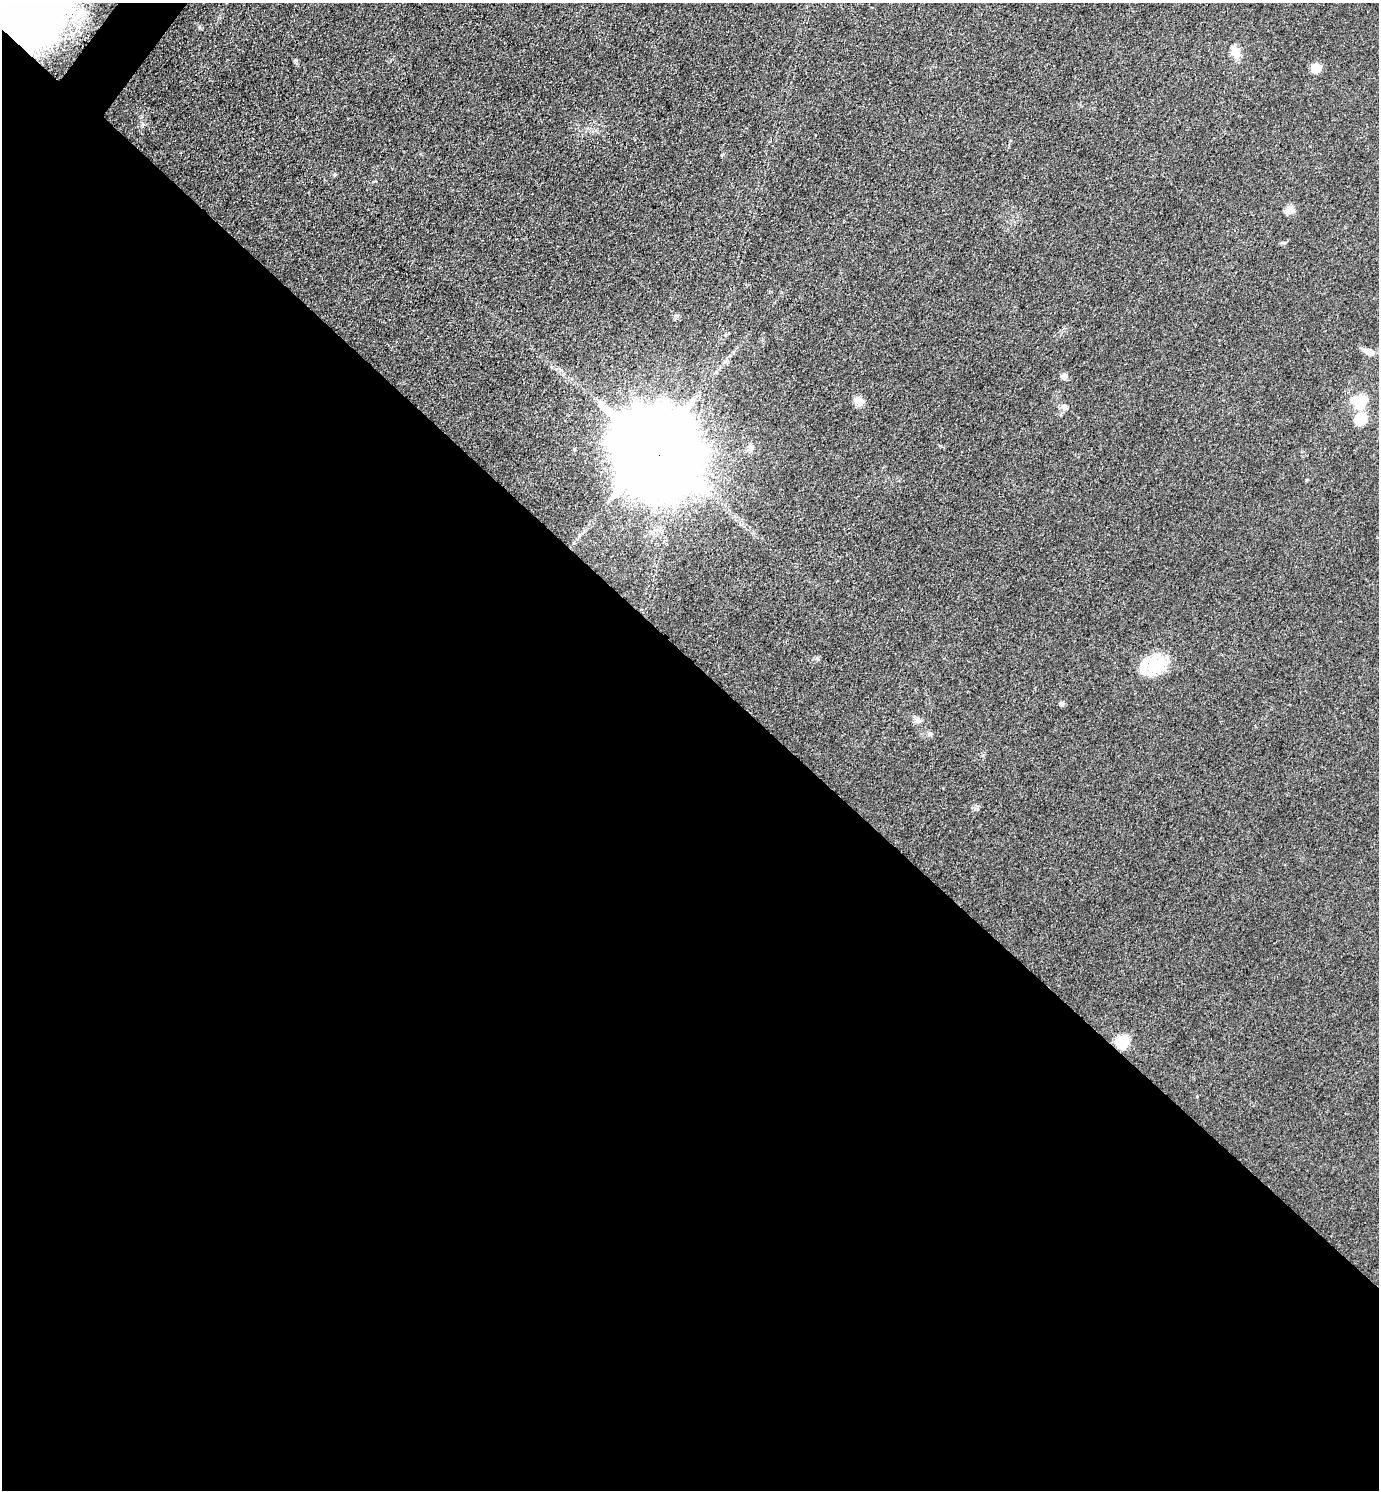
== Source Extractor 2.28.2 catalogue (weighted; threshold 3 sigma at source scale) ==
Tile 14 of 4 x 4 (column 2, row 4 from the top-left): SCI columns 1674-3050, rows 3-1490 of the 5960 x 5956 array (HDU 1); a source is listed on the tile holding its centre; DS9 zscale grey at full resolution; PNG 1381 x 1492 px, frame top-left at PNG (2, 3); no overlay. Shown black and unused: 56% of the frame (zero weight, under 3 of 4 exposures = <1% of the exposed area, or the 3 px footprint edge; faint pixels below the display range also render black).
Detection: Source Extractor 2.28.2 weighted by HDU 2 'WHT'; one run over the whole footprint, this tile lists its part. Background 0.0432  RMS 0.0051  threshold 0.0231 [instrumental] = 3 sigma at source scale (4.5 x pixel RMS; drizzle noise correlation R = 1.50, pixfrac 1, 0.05/0.05 arcsec/px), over >= 5 px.
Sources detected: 22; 2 inside a brighter object's white glare — not listed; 3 inside a brighter listed object's ellipse — not listed separately; the other 17 listed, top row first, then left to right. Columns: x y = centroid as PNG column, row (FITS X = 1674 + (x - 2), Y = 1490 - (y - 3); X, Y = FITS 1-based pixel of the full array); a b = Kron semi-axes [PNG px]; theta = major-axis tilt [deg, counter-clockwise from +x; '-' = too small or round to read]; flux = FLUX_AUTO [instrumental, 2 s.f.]
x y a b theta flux
43 28 110 41 78 190
1235 52 15 11 -68 5.1
1316 68 11 9 26 5.3
1290 210 13 9 18 2.9
1369 351 14 7 -19 4.2
1064 377 8 7 - 1.8
859 401 14 10 -27 3.7
1359 402 6 6 - 77
1064 407 9 8 - 1.9
1358 419 20 12 63 7.7
751 447 9 6 -89 1.7
653 449 25 19 -47 16000
1154 665 25 19 -85 16
1062 704 7 5 -1 1.1
918 720 7 4 71 1.1
930 734 6 6 - 0.99
1122 1042 6 6 - 71
Overlapping masked pixels (flux is a lower limit): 3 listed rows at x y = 43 28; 653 449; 1122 1042
Isophote crosses this tile's border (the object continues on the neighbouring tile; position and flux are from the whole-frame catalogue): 1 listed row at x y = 43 28
Unlisted compact peaks at least as high as the median listed source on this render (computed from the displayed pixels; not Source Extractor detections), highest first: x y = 817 658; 334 175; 1285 243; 1306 480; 574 449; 977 809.